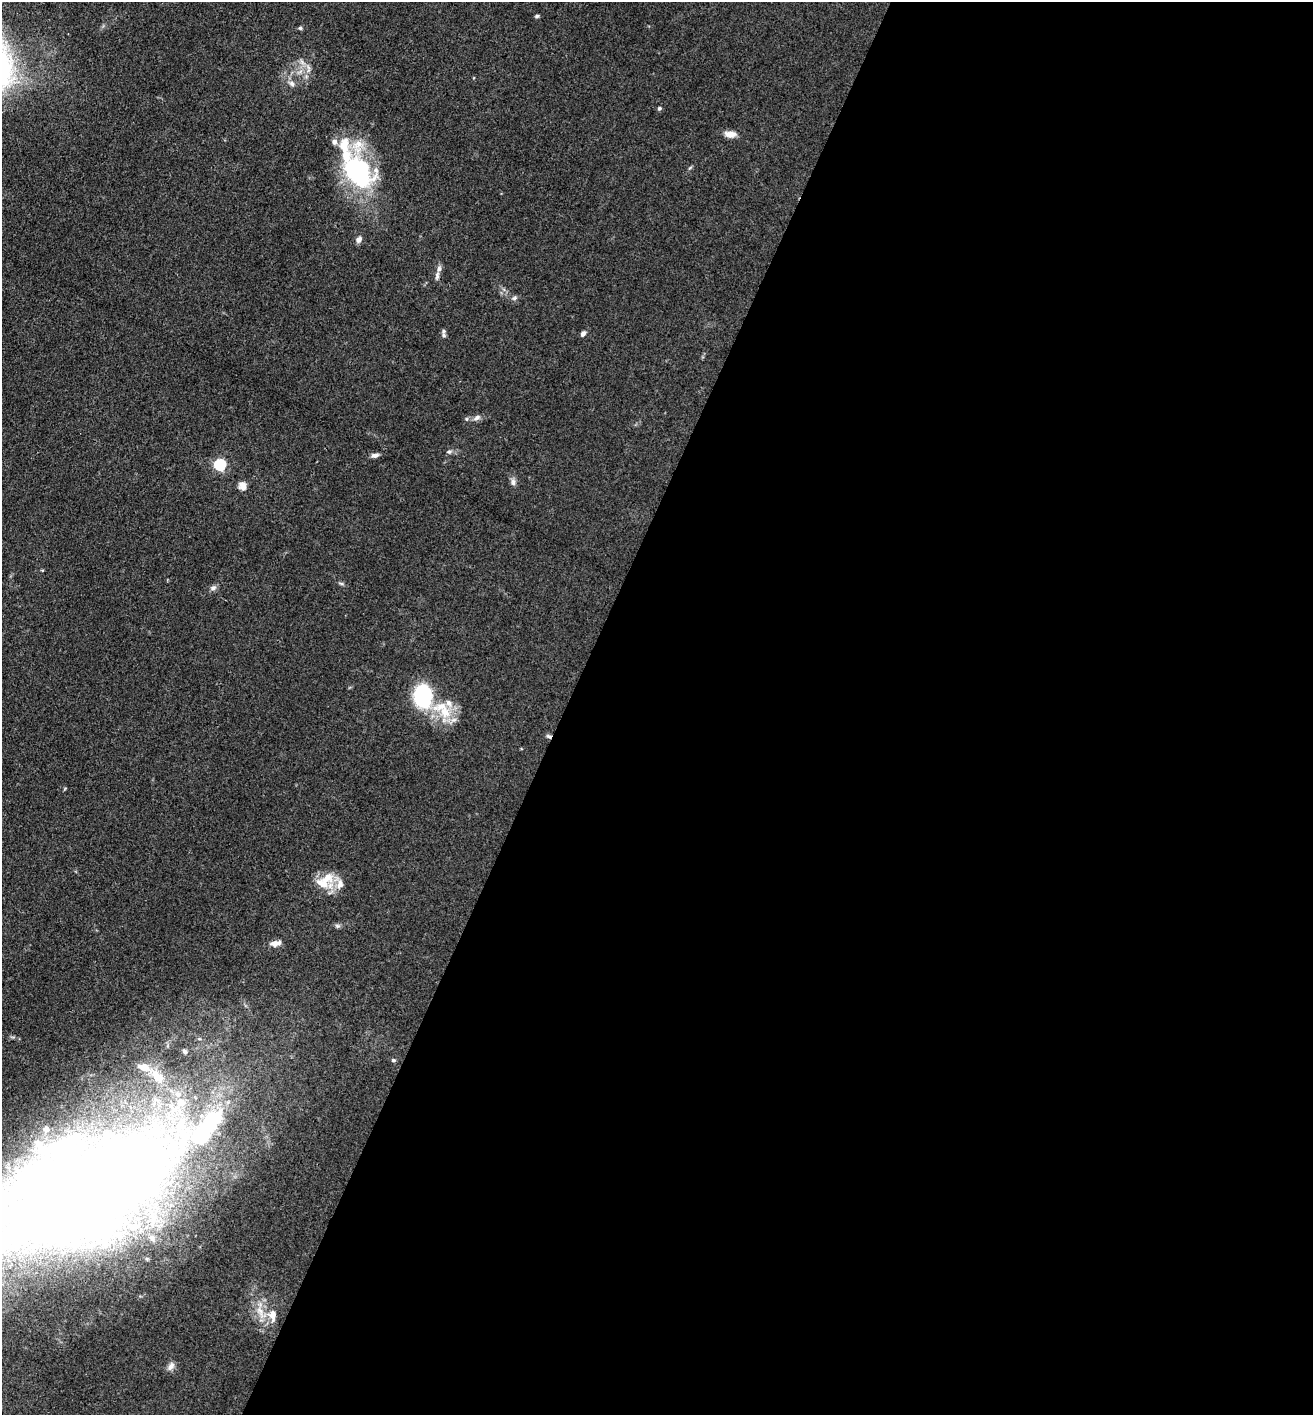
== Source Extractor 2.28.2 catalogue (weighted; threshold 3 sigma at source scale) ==
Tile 12 of 4 x 4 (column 4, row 3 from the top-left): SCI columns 4210-5520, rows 1415-2827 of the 5662 x 5653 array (HDU 1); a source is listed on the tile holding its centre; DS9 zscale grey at full resolution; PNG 1315 x 1417 px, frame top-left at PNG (2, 2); no overlay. Shown black and unused: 57% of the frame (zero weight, under 3 of 4 exposures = <1% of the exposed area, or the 3 px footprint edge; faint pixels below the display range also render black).
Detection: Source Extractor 2.28.2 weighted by HDU 2 'WHT'; one run over the whole footprint, this tile lists its part. Background 0.0661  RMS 0.0058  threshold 0.026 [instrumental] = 3 sigma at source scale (4.5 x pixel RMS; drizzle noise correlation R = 1.50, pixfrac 1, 0.05/0.05 arcsec/px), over >= 5 px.
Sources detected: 51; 3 inside a brighter object's white glare — not listed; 13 inside a brighter listed object's ellipse — not listed separately; the other 35 listed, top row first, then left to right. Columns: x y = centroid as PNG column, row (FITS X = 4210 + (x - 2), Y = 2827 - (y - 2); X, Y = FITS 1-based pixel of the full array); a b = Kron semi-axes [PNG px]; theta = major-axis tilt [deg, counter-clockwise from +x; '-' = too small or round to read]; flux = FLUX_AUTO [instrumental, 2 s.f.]
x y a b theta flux
537 16 5 4 - 1
300 28 5 5 - 0.89
308 70 9 4 76 1.8
292 84 9 7 -51 2.5
659 108 5 4 - 1.2
730 134 14 7 -3 4.8
359 168 56 30 -63 76
359 240 8 6 55 2.7
439 269 8 6 68 2.1
514 298 7 5 22 1.3
583 334 7 5 51 2
444 335 7 5 -60 1.2
477 418 11 7 26 2.4
466 419 5 5 - 0.91
449 451 8 5 7 1.3
375 455 9 5 9 2.3
220 465 5 5 - 64
513 482 11 6 -89 2.2
243 486 11 9 -89 3.5
341 583 6 4 -2 0.95
213 588 9 7 35 1.9
423 696 25 20 -89 44
445 712 21 17 -62 17
549 736 8 4 -37 1.3
323 884 25 14 -17 12
337 926 7 5 -20 1.3
275 943 11 6 9 4.5
185 1052 7 6 - 1.7
393 1060 5 4 - 0.9
157 1077 19 10 -47 11
178 1094 10 9 - 4.2
87 1194 179 76 21 1300
260 1312 21 8 -67 7.6
272 1315 16 10 -87 6
171 1366 12 7 59 2.8
Overlapping masked pixels (flux is a lower limit): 2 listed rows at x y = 549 736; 87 1194
Isophote crosses this tile's border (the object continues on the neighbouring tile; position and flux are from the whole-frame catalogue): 1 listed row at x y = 87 1194